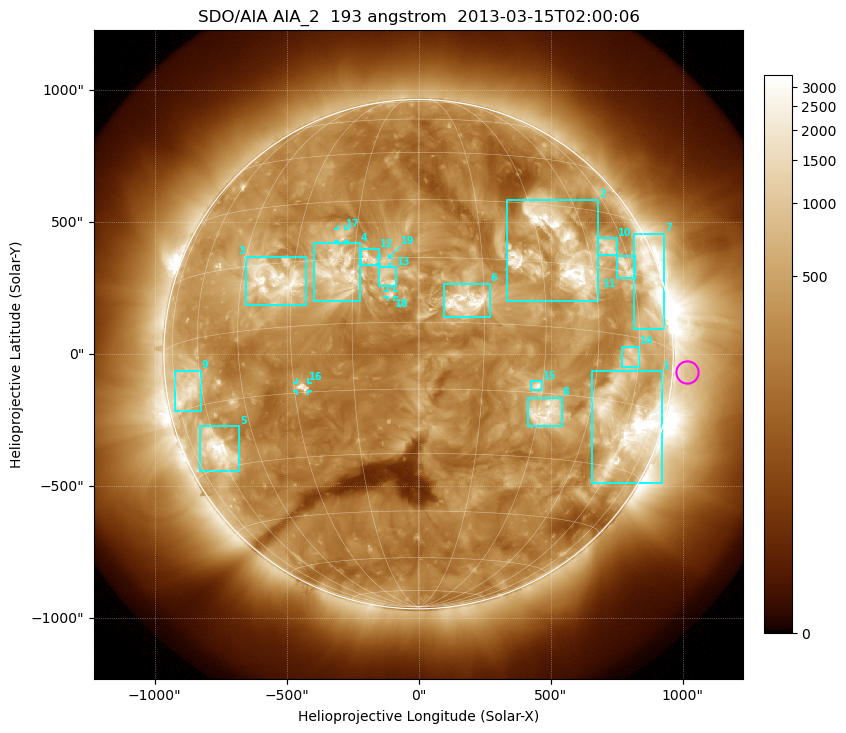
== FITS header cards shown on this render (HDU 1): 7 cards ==
TELESCOP= 'SDO/AIA'
INSTRUME= 'AIA_2'
WAVELNTH=                  193
WAVEUNIT= 'angstrom'
DATE-OBS= '2013-03-15T02:00:06.84'
CTYPE1  = 'HPLN-TAN'
CTYPE2  = 'HPLT-TAN'

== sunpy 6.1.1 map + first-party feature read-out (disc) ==
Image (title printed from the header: SDO/AIA AIA_2  193 angstrom  2013-03-15T02:00:06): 1024 x 1024 px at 2.4 arcsec/px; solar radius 965 arcsec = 402 px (full disc in frame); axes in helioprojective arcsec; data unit not stated in the header (colour bar unlabelled)
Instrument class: DISC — disc imager (sunpy class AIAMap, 193 A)
Bright regions (active regions / flare kernels): reference = the median radial profile (limb darkening/brightening removed); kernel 9 px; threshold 5 sigma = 694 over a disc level ~301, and >= 1.15x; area >= 12 px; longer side >= 10 px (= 24 arcsec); searched inside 0.97 R_sun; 19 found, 19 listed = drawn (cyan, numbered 1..; 4 of them under ~33 arcsec drawn as corner ticks so the feature stays visible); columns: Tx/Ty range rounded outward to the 5 arcsec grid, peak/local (2 s.f.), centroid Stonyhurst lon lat
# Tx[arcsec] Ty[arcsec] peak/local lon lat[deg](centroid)
1 655..925 -490..-65 21 +60 -20
2 330..685 200..585 14 +35 +18
3 -655..-425 185..370 11 -35 +11
4 -395..-220 200..420 6.5 -19 +12
5 -830..-680 -445..-270 12 -61 -26
6 95..270 140..270 9.9 +11 +5
7 815..930 95..455 7.3 +68 +13
8 415..545 -270..-165 8 +32 -19
9 -925..-825 -215..-60 5.5 -67 -11
10 680..750 375..440 5.1 +52 +20
11 750..820 290..375 5.9 +58 +16
12 -220..-150 335..400 5.4 -12 +15
13 -150..-85 260..330 5.5 -7 +10
14 770..835 -50..30 4.2 +56 -5
15 425..470 -140..-100 6.6 +29 -14
16 -460..-420 -140..-105 6.4 -28 -14
17 -305..-275 430..475 4.2 -19 +21
18 -120..-90 215..240 5.2 -6 +6
19 -150..-110 340..365 3.4 -8 +14
Off-limb structures (1.02-1.3 R_sun): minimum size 162 px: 2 found; the strongest spans PA ~230..300 deg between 1.02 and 1.3 R_sun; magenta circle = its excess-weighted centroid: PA ~265 deg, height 1.06 R_sun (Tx ~1015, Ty ~-65 arcsec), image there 1.7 x the reference